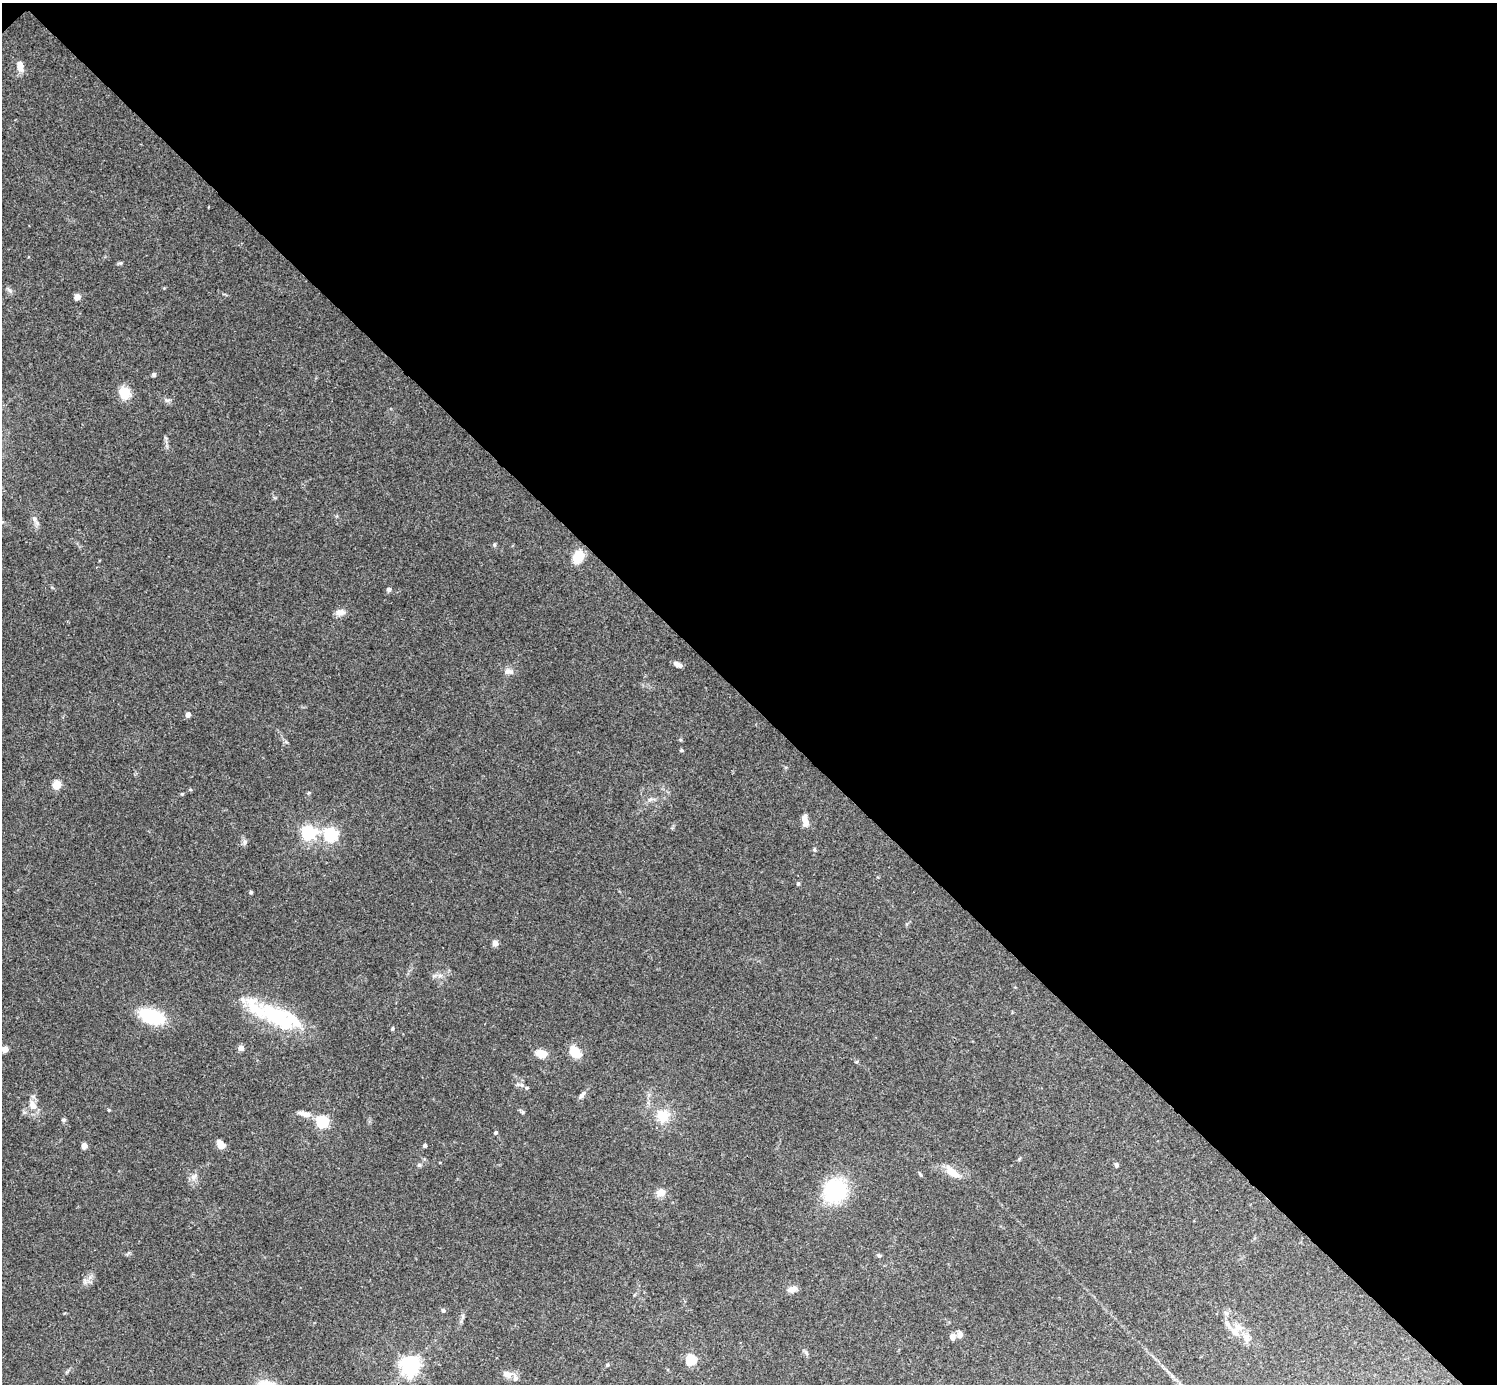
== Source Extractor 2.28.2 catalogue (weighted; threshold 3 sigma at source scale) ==
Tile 3 of 4 x 4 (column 3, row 1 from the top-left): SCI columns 2996-4490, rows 4448-5829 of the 5988 x 5988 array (HDU 1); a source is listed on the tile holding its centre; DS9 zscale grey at full resolution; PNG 1499 x 1386 px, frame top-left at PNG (2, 3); no overlay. Shown black and unused: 51% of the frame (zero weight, under 3 of 4 exposures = <1% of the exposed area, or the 3 px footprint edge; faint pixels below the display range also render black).
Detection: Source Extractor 2.28.2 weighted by HDU 2 'WHT'; one run over the whole footprint, this tile lists its part. Background 0.118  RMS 0.0062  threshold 0.0281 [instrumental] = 3 sigma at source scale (4.5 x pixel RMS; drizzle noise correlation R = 1.50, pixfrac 1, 0.05/0.05 arcsec/px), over >= 5 px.
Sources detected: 72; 1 inside a brighter object's white glare — not listed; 7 inside a brighter listed object's ellipse — not listed separately; the other 64 listed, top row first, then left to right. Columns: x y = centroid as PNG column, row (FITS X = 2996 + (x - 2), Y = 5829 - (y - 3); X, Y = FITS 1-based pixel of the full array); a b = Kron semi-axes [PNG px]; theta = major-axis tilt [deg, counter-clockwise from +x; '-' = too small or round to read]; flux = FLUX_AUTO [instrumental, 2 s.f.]
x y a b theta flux
20 66 8 6 -83 7
120 263 6 5 - 0.88
9 290 8 4 -53 1.4
77 297 4 4 - 7.9
154 375 6 5 - 1.1
125 393 14 12 -61 11
167 400 10 5 -1 1.6
34 519 8 6 -70 2.1
494 545 6 5 - 0.89
578 557 13 9 59 13
389 589 6 5 - 1.3
341 612 12 8 8 3.7
676 664 7 6 - 2.2
509 672 14 7 -8 3.1
188 715 4 4 - 4
681 750 5 4 - 0.74
57 784 10 8 37 6.2
308 793 5 3 - 0.67
182 794 5 4 - 0.62
650 799 8 6 20 2
806 823 11 8 68 3.3
308 833 6 6 - 140
330 834 6 6 - 130
798 883 5 4 - 0.95
251 892 4 4 - 1.1
495 943 4 4 - 6.4
152 1016 23 12 -19 37
276 1016 63 18 -35 47
392 1028 5 4 - 0.9
241 1048 4 4 - 5.3
5 1049 5 4 - 5.4
575 1052 14 10 -44 12
542 1053 11 7 -8 8.7
527 1088 5 4 - 0.73
582 1095 13 5 52 2.3
32 1105 14 9 -69 6
109 1110 4 3 - 0.65
522 1112 6 5 - 1
305 1114 17 6 -14 4.2
663 1116 15 14 - 13
64 1120 5 5 - 1.1
322 1122 6 5 - 78
496 1132 5 4 - 1
220 1144 9 7 -57 4.8
425 1145 4 4 - 1.6
84 1146 5 4 - 5.3
419 1165 5 5 - 1.1
1116 1165 6 5 - 1.4
952 1172 21 9 -40 7.9
920 1174 6 3 -54 0.77
194 1177 11 7 50 3
835 1191 25 22 60 46
660 1193 11 9 3 4.4
879 1256 6 4 -1 0.93
792 1289 11 6 18 4.2
443 1310 5 5 - 1.4
1235 1332 16 10 -60 6.5
960 1334 9 6 -88 3
952 1337 9 6 -82 2.7
806 1352 8 5 -54 1.3
691 1360 5 5 - 49
410 1365 7 6 - 310
607 1365 5 4 - 0.78
507 1374 14 9 -23 4.2
Unlisted compact peaks at least as high as the median listed source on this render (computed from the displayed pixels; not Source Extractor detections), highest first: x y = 245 841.